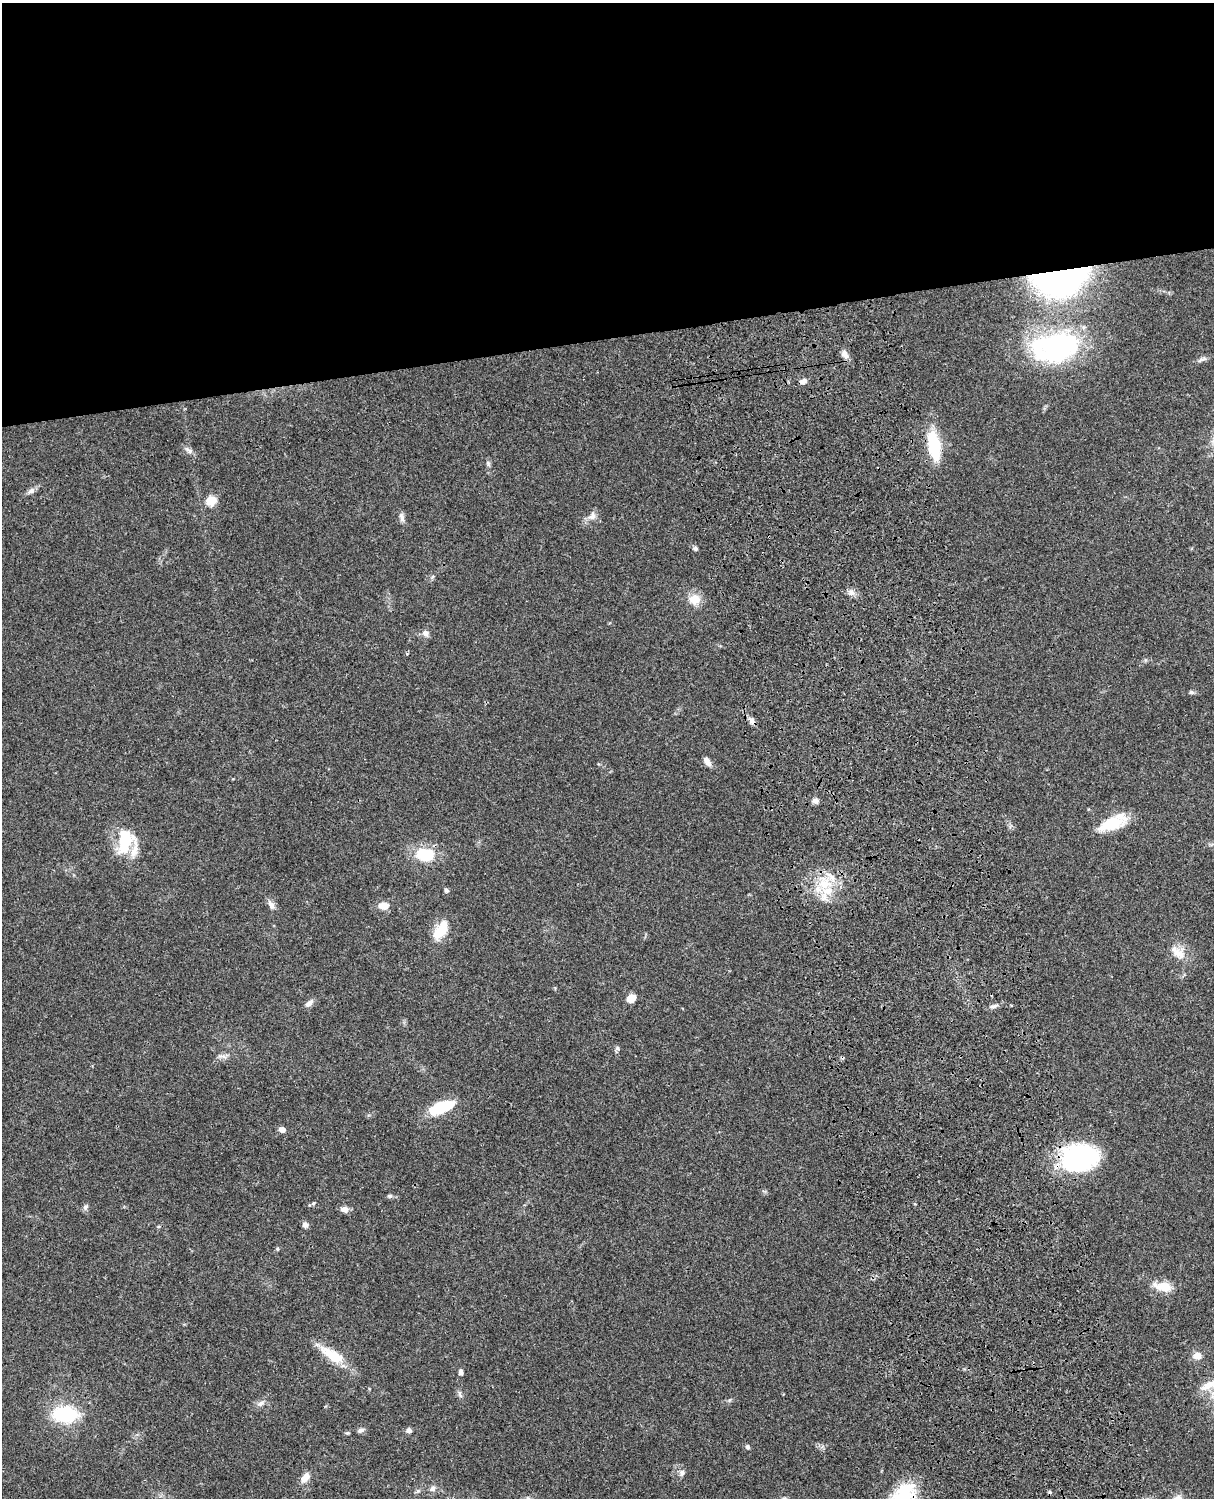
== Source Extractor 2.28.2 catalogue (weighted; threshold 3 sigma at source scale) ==
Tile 2 of 4 x 3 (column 2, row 1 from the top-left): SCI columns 1334-2545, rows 3268-4763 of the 5088 x 4927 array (HDU 1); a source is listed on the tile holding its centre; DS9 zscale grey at full resolution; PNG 1216 x 1500 px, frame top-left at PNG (2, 3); no overlay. Shown black and unused: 23% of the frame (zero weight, under 3 of 4 exposures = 6% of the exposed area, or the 3 px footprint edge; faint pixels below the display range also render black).
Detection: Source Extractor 2.28.2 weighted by HDU 2 'WHT'; one run over the whole footprint, this tile lists its part. Background 0.0766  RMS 0.0058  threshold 0.0261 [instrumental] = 3 sigma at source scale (4.5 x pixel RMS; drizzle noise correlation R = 1.50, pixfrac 1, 0.05/0.05 arcsec/px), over >= 5 px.
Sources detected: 64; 1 cosmic-ray / hot-pixel residue — not listed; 3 inside a brighter listed object's ellipse — not listed separately; the other 60 listed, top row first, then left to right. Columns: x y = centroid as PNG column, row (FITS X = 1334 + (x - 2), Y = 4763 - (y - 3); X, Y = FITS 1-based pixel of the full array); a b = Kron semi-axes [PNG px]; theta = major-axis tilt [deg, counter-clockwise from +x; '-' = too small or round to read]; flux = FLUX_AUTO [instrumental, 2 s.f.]
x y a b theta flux
1060 280 60 32 10 130
1055 348 61 36 8 90
845 354 13 7 -62 3.1
1203 359 14 4 18 1.8
803 381 9 6 19 2.4
934 445 35 13 -80 27
188 450 14 5 -37 2.2
488 463 8 5 -64 1.3
31 491 11 6 37 2.3
211 500 6 5 - 18
592 516 11 9 54 3.6
402 517 13 6 -78 2.2
695 548 7 5 -24 1.2
851 592 9 6 -17 2.4
695 599 16 14 -22 7.2
426 633 9 8 - 2.6
1191 692 7 5 -13 1.1
752 721 10 6 -62 2.7
707 761 12 6 -64 3
815 800 9 7 -1 1.8
1112 823 30 18 10 18
125 841 30 14 81 23
425 854 24 16 -4 19
824 884 18 13 6 14
446 890 6 5 - 1.1
271 904 13 7 -57 2.7
383 906 14 9 -1 4.8
440 930 22 11 59 16
1179 954 20 14 -27 8.3
631 998 8 6 38 7.2
309 1003 12 6 40 2.6
994 1006 11 5 13 2
617 1048 6 5 - 1.1
222 1056 13 5 -8 2.1
441 1107 26 11 21 23
282 1130 7 5 -23 3.1
1079 1158 36 25 9 82
390 1196 7 5 -14 1.1
313 1203 6 5 - 0.75
85 1207 8 6 76 1.6
344 1209 9 7 -15 3.7
305 1225 7 7 - 2.1
277 1249 5 3 - 0.59
1164 1287 22 12 -7 9.1
332 1355 37 13 -32 15
1197 1356 10 9 - 4.2
461 1372 8 5 -87 1.8
1211 1384 31 11 19 11
460 1394 11 4 -77 1.5
260 1403 12 7 21 2.5
65 1414 23 15 -3 38
360 1430 8 6 21 1.7
409 1430 7 6 - 1.9
347 1433 5 4 - 0.72
747 1447 6 6 - 1.1
682 1473 8 8 - 1.9
305 1478 14 8 54 4.7
433 1489 8 7 - 2.1
418 1491 6 4 -17 0.89
904 1491 26 20 57 21
Overlapping masked pixels (flux is a lower limit): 4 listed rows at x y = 1060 280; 752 721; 1079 1158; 904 1491
Isophote crosses this tile's border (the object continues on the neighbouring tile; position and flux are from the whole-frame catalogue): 1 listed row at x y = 1211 1384